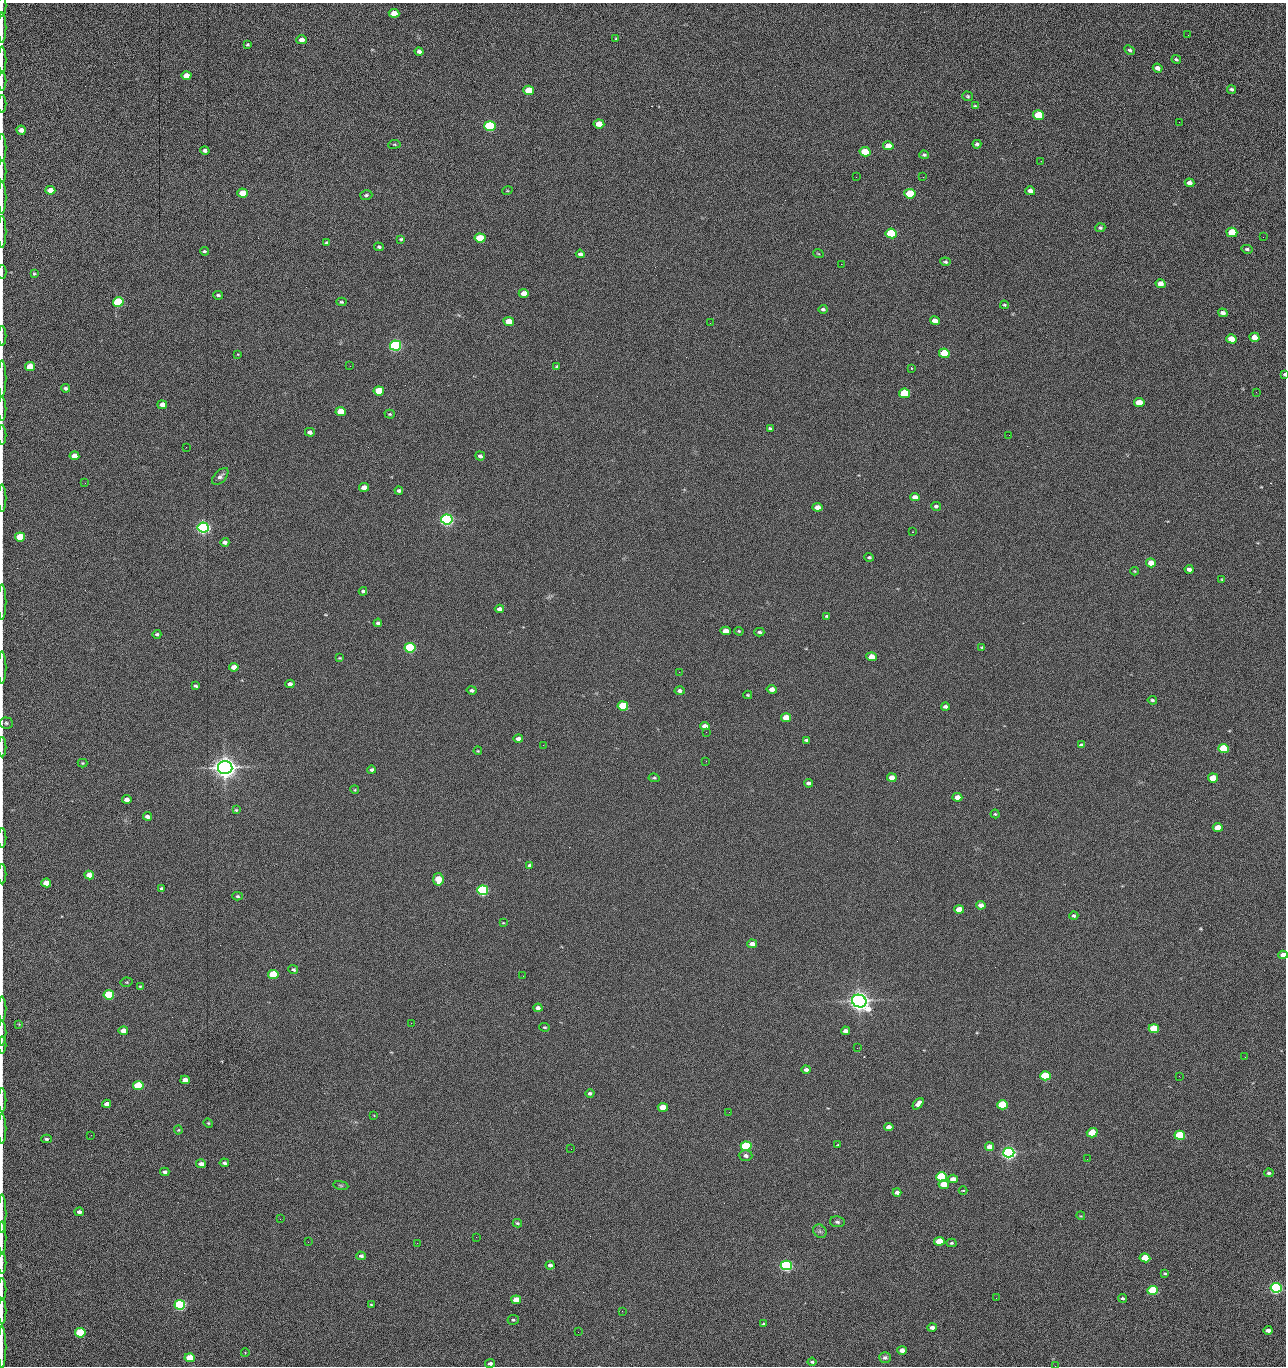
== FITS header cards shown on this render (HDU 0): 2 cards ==
NAXIS1  =                 1284 /fastest changing axis
NAXIS2  =                 1364 /next to fastest changing axis

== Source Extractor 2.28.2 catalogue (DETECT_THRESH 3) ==
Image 1284 x 1364 px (HDU 0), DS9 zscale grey, 1 PNG px = 1 image px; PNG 1288 x 1368 px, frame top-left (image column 1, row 1364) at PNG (2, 3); each listed source drawn as its Kron ellipse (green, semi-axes under 4 px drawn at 4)
Background 148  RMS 15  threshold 44.7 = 3 sigma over >= 5 px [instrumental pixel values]
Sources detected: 283; all 283 listed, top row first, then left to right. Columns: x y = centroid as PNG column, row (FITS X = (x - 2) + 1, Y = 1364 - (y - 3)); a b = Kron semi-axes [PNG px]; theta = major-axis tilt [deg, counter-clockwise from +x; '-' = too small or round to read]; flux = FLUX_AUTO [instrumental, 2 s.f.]
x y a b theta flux
2 5 11 2 90 1.6e+03
394 13 5 4 - 1.3e+04
2 27 15 2 90 3.0e+03
1188 35 2 2 - 7.5e+02
616 39 3 3 - 1.4e+03
301 40 5 4 - 5.1e+03
247 44 3 3 - 1.1e+03
1130 50 6 4 -41 1.8e+03
419 52 4 4 - 2.9e+03
1176 59 5 3 - 1.5e+03
2 60 13 2 90 2.6e+03
1158 68 5 4 - 4.3e+03
186 76 5 4 - 1.4e+04
2 81 9 2 90 1.3e+03
1232 89 4 3 - 2.0e+03
529 90 5 4 - 4.3e+04
968 96 5 4 - 1.5e+03
2 104 9 2 90 1.5e+03
975 106 4 3 - 1.2e+03
1039 115 5 5 - 6.2e+04
1179 122 2 2 - 7.6e+02
599 124 5 4 - 1.5e+04
490 126 6 5 - 1.6e+05
21 130 5 4 - 5.3e+03
394 144 6 3 7 1.0e+03
977 144 4 3 - 2.1e+03
888 146 5 4 - 1.2e+04
2 148 14 2 90 2.4e+03
205 151 4 4 - 2.4e+03
865 152 5 4 - 2.8e+04
924 155 4 4 - 1.5e+03
1041 161 2 2 - 1.3e+03
2 172 11 2 90 1.9e+03
856 177 2 2 - 1.5e+03
923 177 2 2 - 1.2e+04
1189 183 5 4 - 6.5e+03
50 190 5 4 - 1.0e+04
507 191 5 3 - 8.6e+02
1030 191 5 4 - 5.5e+03
242 193 5 4 - 2.0e+04
910 194 5 4 - 5.3e+04
366 195 6 5 - 2.0e+03
2 198 16 2 90 3.2e+03
1100 228 5 4 - 1.7e+03
2 232 16 2 90 2.6e+03
1232 232 5 4 - 4.3e+04
891 233 5 5 - 1.0e+05
1263 237 2 2 - 4.5e+02
480 238 5 4 - 4.1e+04
401 239 3 3 - 1.3e+03
326 243 4 4 - 1.5e+03
379 247 5 4 - 1.7e+03
1247 249 5 4 - 1.9e+03
204 251 4 3 - 1.3e+03
818 253 5 3 - 8.7e+02
580 254 4 4 - 2.6e+03
945 262 5 4 - 1.8e+03
841 264 2 2 - 1.8e+04
2 272 7 2 90 1.1e+03
34 274 3 3 - 1.1e+03
1160 284 5 4 - 7.8e+03
524 293 5 4 - 9.5e+03
218 295 5 3 - 1.8e+03
118 302 5 5 - 1.0e+05
341 302 5 4 - 1.5e+03
1004 305 4 3 - 1.1e+03
823 309 4 3 - 2.1e+03
1223 313 5 4 - 4.0e+03
509 321 5 4 - 1.6e+04
935 321 5 4 - 7.7e+03
710 323 2 2 - 2.1e+03
2 336 10 2 90 1.8e+03
1254 337 5 4 - 1.1e+04
1231 339 5 4 - 1.7e+04
396 346 5 5 - 3.0e+05
944 353 5 4 - 5.9e+04
237 354 3 3 - 4.2e+03
350 366 2 2 - 1.6e+03
557 366 4 3 - 1.3e+03
30 367 5 4 - 2.6e+04
911 368 4 3 - 9.9e+02
1284 374 4 3 - 1.3e+03
2 378 18 2 90 3.1e+03
65 388 4 4 - 1.9e+03
379 391 5 4 - 3.7e+04
1256 392 3 2 - 1.0e+03
905 393 5 4 - 6.1e+04
1139 403 5 4 - 1.9e+04
162 405 5 4 - 8.3e+03
2 409 12 2 90 1.9e+03
341 412 5 4 - 2.9e+04
390 414 5 4 - 1.2e+03
770 428 4 3 - 1.5e+03
310 432 5 4 - 3.8e+03
2 435 10 2 90 1.7e+03
1009 435 2 2 - 2.1e+03
186 447 2 2 - 1.7e+03
74 456 5 4 - 1.2e+04
480 456 5 4 - 2.5e+03
220 476 10 6 48 3.3e+03
85 483 2 2 - 6.7e+02
364 487 5 4 - 1.0e+04
399 491 4 3 - 2.4e+03
915 497 5 4 - 5.7e+03
2 498 14 2 90 2.4e+03
936 506 5 4 - 1.9e+03
818 507 5 4 - 8.9e+03
447 519 5 5 - 5.1e+05
203 527 5 5 - 5.4e+05
913 532 2 2 - 5.6e+02
20 537 5 4 - 4.2e+04
225 542 4 4 - 4.0e+03
869 557 5 3 - 1.7e+03
1151 563 5 4 - 1.4e+04
1189 569 4 4 - 4.1e+03
1135 571 4 3 - 9.4e+02
1222 579 4 3 - 8.9e+02
363 591 4 3 - 1.9e+03
2 602 17 2 90 2.9e+03
499 609 5 4 - 4.3e+03
827 616 4 3 - 1.7e+03
378 623 4 3 - 2.2e+03
726 631 5 4 - 1.0e+04
739 631 5 3 - 1.1e+03
759 632 5 3 - 1.8e+03
157 634 4 3 - 1.9e+03
982 647 4 3 - 9.6e+02
410 648 5 5 - 1.6e+05
872 657 5 4 - 1.4e+04
340 658 3 2 - 8.8e+02
234 667 5 4 - 7.6e+03
2 668 16 2 90 2.8e+03
679 672 2 2 - 2.3e+03
290 684 4 4 - 4.2e+03
195 686 3 3 - 1.9e+03
772 689 5 4 - 6.2e+03
472 690 5 4 - 2.4e+03
680 691 5 4 - 2.8e+03
748 695 4 3 - 9.9e+02
1152 700 4 3 - 1.6e+03
623 706 5 4 - 6.8e+04
945 707 4 3 - 2.6e+03
786 718 5 4 - 2.8e+04
6 723 6 5 - 2.1e+03
705 726 5 4 - 7.5e+03
706 732 2 2 - 4.7e+02
518 739 5 4 - 4.3e+03
806 740 4 3 - 1.7e+03
543 745 2 2 - 2.1e+03
1081 745 4 4 - 2.2e+03
2 747 10 2 90 1.6e+03
1224 748 5 4 - 7.8e+04
478 751 4 3 - 7.6e+02
706 761 2 2 - 1.6e+03
83 763 5 4 - 1.2e+03
225 768 7 6 - 1.5e+06
371 770 4 3 - 2.4e+03
654 778 5 3 - 1.4e+03
892 778 5 4 - 1.1e+04
1213 778 5 4 - 2.5e+04
808 783 4 3 - 3.0e+03
355 790 4 3 - 8.9e+02
957 797 5 4 - 8.2e+03
127 799 4 4 - 6.8e+03
236 810 4 4 - 1.1e+03
995 814 4 4 - 1.3e+03
147 816 4 3 - 3.8e+03
1218 827 5 4 - 1.6e+04
2 838 10 2 90 1.5e+03
530 865 3 3 - 1.7e+03
2 874 10 2 90 1.7e+03
89 875 5 4 - 1.2e+04
438 879 6 5 - 2.8e+04
46 883 5 4 - 1.7e+04
161 888 4 3 - 1.7e+03
483 890 5 5 - 2.4e+05
238 896 5 4 - 1.6e+03
981 905 5 4 - 5.8e+03
959 909 5 4 - 1.9e+04
1074 916 4 4 - 2.0e+03
503 923 3 2 - 7.3e+02
752 944 5 4 - 6.4e+03
1283 955 4 4 - 7.5e+03
293 970 5 3 - 2.0e+03
273 974 5 4 - 6.2e+04
523 976 2 2 - 1.3e+03
127 982 6 4 11 1.2e+03
140 986 4 3 - 9.7e+02
109 995 5 4 - 7.8e+04
859 1001 7 6 - 1.2e+06
538 1008 4 4 - 4.1e+03
2 1009 12 2 90 2.3e+03
411 1023 2 2 - 3.5e+03
19 1024 4 4 - 8.2e+02
545 1027 5 4 - 1.1e+03
1154 1029 5 4 - 4.9e+04
123 1031 5 4 - 1.1e+04
845 1031 4 4 - 3.9e+03
2 1033 12 2 90 2.1e+03
2 1045 8 2 90 1.2e+03
857 1048 2 2 - 9.4e+02
1245 1057 2 2 - 1.3e+03
806 1070 4 3 - 3.1e+03
1045 1076 5 4 - 9.0e+04
1179 1076 2 2 - 1.7e+03
185 1080 5 4 - 1.2e+04
138 1085 5 4 - 6.6e+04
590 1093 4 4 - 2.0e+03
2 1100 12 2 90 2.1e+03
106 1104 4 4 - 5.6e+03
918 1104 7 4 49 5.0e+03
1002 1105 5 4 - 7.5e+04
663 1107 5 4 - 2.1e+04
729 1112 2 2 - 5.8e+02
374 1115 2 2 - 7.1e+02
208 1123 5 4 - 1.2e+03
889 1127 5 4 - 6.9e+03
2 1129 15 2 90 2.5e+03
178 1130 4 4 - 1.0e+03
1092 1133 5 4 - 3.3e+04
91 1135 2 2 - 1.8e+03
1180 1135 5 4 - 1.0e+05
46 1139 5 4 - 1.8e+03
838 1145 3 3 - 8.6e+02
746 1146 5 4 - 1.5e+05
990 1147 4 4 - 7.8e+03
571 1149 2 2 - 6.2e+02
1009 1153 5 5 - 6.2e+05
746 1156 7 5 -4 3.4e+03
1087 1159 2 2 - 1.2e+03
224 1163 4 3 - 2.4e+03
201 1164 5 4 - 4.9e+03
165 1172 4 4 - 3.7e+03
1269 1173 5 3 - 2.0e+03
941 1177 5 4 - 1.5e+05
953 1179 5 4 - 6.7e+03
944 1184 5 4 - 1.7e+04
341 1185 8 4 -9 1.4e+03
963 1190 4 3 - 8.2e+02
897 1192 4 4 - 4.7e+03
79 1212 4 4 - 4.3e+03
2 1214 19 2 90 3.2e+03
1081 1216 4 3 - 8.0e+02
280 1219 3 2 - 1.6e+03
837 1222 7 5 -10 2.3e+03
517 1223 5 3 - 1.4e+03
820 1231 7 6 - 2.8e+03
476 1237 2 2 - 5.7e+03
2 1238 17 2 90 2.7e+03
939 1241 5 4 - 2.0e+04
308 1242 2 2 - 1.2e+03
417 1243 2 2 - 3.7e+03
951 1243 5 4 - 1.6e+03
361 1256 5 4 - 2.9e+03
1145 1258 5 4 - 2.7e+04
2 1263 11 2 90 2.0e+03
550 1265 4 4 - 3.2e+03
786 1265 5 5 - 3.1e+05
1165 1273 4 3 - 1.1e+03
1276 1288 5 4 - 3.7e+05
2 1289 11 2 90 2.0e+03
1153 1290 5 4 - 8.0e+04
996 1298 2 2 - 1.9e+03
1123 1298 4 4 - 1.7e+03
516 1300 5 4 - 1.8e+04
371 1304 3 2 - 8.5e+02
180 1305 5 5 - 2.4e+05
2 1311 13 2 90 2.7e+03
622 1311 2 2 - 5.9e+02
513 1320 5 5 - 1.6e+03
764 1324 4 3 - 1.1e+03
932 1327 4 3 - 4.1e+03
1268 1330 4 4 - 5.0e+03
578 1332 2 2 - 2.2e+03
80 1333 5 4 - 9.4e+04
2 1347 20 2 90 3.4e+03
902 1350 5 4 - 6.7e+03
245 1353 4 3 - 7.3e+02
885 1357 6 5 - 2.2e+03
190 1358 5 4 - 3.1e+04
812 1362 4 3 - 1.6e+03
490 1363 5 4 - 2.9e+03
1055 1366 2 2 - 1.3e+03
At the frame edge (FLAGS 8, measured only in part): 36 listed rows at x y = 2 5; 2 27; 2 60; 2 81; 2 104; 2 148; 2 172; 2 198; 2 232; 2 272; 2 336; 1284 374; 2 378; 2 409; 2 435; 2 498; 20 537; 2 602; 2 668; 6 723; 2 747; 2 838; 2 874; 1283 955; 2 1009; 2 1033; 2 1045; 2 1100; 2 1129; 2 1214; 2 1238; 2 1263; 2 1289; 2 1311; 2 1347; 1055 1366

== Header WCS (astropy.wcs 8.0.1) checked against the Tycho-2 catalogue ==
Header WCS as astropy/WCSLIB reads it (CRVAL/CRPIX/CD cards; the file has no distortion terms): RA---TAN/DEC--TAN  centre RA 15:41:40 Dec +51:59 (235.42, +51.98 deg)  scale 1.26 arcsec/px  FOV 26.9' x 28.5'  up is +92 deg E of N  parity flipped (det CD > 0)
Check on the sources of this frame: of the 60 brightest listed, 10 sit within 2.0 arcsec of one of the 11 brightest Tycho-2 stars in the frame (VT <= 12.29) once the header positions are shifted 0.60 arcsec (0.60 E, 0.07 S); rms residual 0.92 arcsec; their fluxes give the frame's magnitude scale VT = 25.21 - 2.5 log10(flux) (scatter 0.24 mag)
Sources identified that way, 10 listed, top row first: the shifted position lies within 2.0 arcsec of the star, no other Tycho-2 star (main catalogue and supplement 1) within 4.0 arcsec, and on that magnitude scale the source's flux lands within +1.5 / -3 mag of the star's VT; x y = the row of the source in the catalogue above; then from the Tycho-2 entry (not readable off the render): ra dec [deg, ICRS J2000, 3 dp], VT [Tycho-2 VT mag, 2 dp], TYC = Tycho-2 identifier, HIP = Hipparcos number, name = IAU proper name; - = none
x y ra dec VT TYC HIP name
396 346 235.614 +52.064 11.61 3489-1132-1 - -
447 519 235.514 +52.049 11.19 3489-1407-1 - -
225 768 235.378 +52.130 9.31 3489-1322-1 76850 -
483 890 235.303 +52.042 11.52 3489-958-1 - -
859 1001 235.232 +51.912 9.59 3489-824-1 - -
1009 1153 235.143 +51.862 10.97 3489-1016-1 - -
941 1177 235.131 +51.886 12.29 3489-908-1 - -
786 1265 235.084 +51.941 11.45 3489-1346-1 - -
1276 1288 235.062 +51.771 11.53 3489-1453-1 - -
180 1305 235.075 +52.152 11.74 3489-912-1 - -